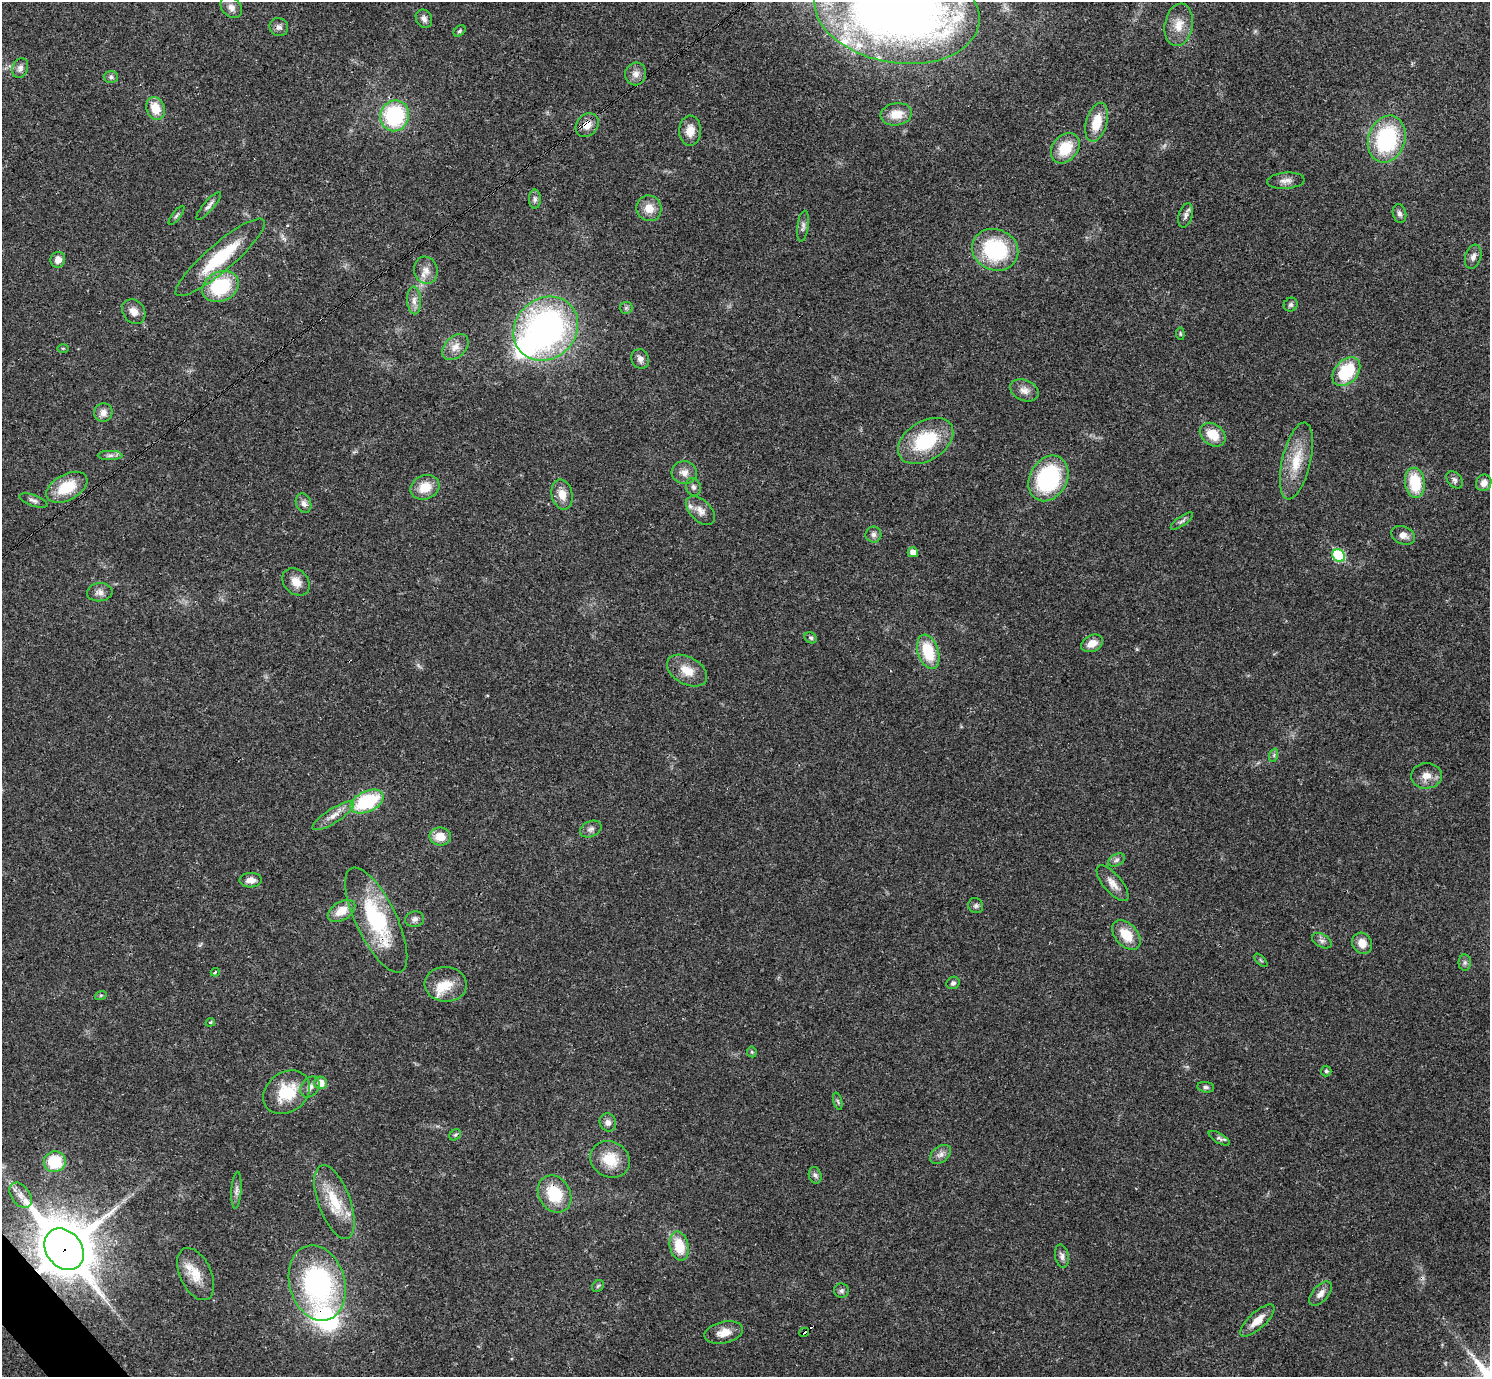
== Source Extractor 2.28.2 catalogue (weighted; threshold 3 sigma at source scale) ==
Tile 7 of 4 x 4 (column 3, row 2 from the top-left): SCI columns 2977-4464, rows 2906-4280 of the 5955 x 5951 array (HDU 1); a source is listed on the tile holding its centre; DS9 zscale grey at full resolution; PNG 1492 x 1379 px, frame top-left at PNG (2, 2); each listed source drawn as its Kron ellipse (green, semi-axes under 4 px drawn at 4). Shown black and unused: <1% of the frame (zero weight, under 3 of 4 exposures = <1% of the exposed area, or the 3 px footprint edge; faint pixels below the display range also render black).
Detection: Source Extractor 2.28.2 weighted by HDU 2 'WHT'; one run over the whole footprint, this tile lists its part. Background 0.0352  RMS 0.0026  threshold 0.0118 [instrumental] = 3 sigma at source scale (4.5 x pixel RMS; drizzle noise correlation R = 1.50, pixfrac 1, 0.05/0.05 arcsec/px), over >= 5 px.
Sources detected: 132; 1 inside a brighter object's white glare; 3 cosmic-ray / hot-pixel residue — neither listed nor drawn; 6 inside a brighter listed object's ellipse — not listed separately; the other 122 listed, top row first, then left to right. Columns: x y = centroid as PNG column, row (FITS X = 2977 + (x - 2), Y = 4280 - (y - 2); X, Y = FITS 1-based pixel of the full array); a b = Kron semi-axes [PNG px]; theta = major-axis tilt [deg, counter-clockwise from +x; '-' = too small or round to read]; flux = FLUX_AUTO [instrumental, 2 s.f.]
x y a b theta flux
231 7 12 9 -44 1.6
897 10 83 52 -10 250
424 19 10 7 -60 1.1
1179 25 21 14 80 4.1
279 27 9 9 - 1.1
460 31 7 4 41 0.42
20 68 10 7 69 1.2
636 74 11 10 - 1.8
111 77 7 6 - 0.63
155 108 12 9 -68 4.9
896 114 16 11 9 4.4
395 116 16 14 70 23
1097 122 20 10 74 6.5
587 125 13 10 47 2.8
690 131 15 11 88 3.2
1387 139 24 18 71 26
1065 148 17 12 51 7.7
1286 181 19 8 4 1.8
535 199 9 6 90 0.79
209 206 18 5 49 1.1
649 208 13 12 - 3.3
1399 213 9 6 -75 0.94
176 215 11 4 52 0.58
1186 215 12 7 76 1.1
803 226 15 5 82 0.98
995 250 23 20 -22 22
220 257 57 13 41 15
1473 257 12 8 72 1.3
58 260 8 7 - 1.9
426 270 14 11 -73 2.3
220 287 19 14 27 16
414 300 14 7 -87 1.6
1291 305 7 6 - 0.65
626 308 6 6 - 0.55
134 312 13 10 -55 2.3
546 329 34 30 42 88
1180 334 6 4 -83 0.33
455 347 15 10 44 2.5
63 348 5 3 - 0.29
640 359 10 8 -64 1.2
1346 372 16 11 48 13
1024 390 15 10 -23 2
103 413 9 9 - 1.7
1213 435 14 10 -37 5.3
926 441 30 19 32 16
110 455 12 4 0 0.89
1296 461 39 14 77 7.7
684 473 12 11 - 2
1048 478 24 18 60 27
1455 480 10 6 -51 0.82
1415 483 15 9 -83 9.6
1484 483 8 7 - 1.8
67 487 22 13 28 8.1
425 487 15 12 23 4.6
693 487 9 7 -72 0.87
562 494 15 10 -77 3
33 501 15 5 -20 0.95
304 503 10 7 -67 1.2
700 510 17 10 -45 2.4
1182 521 13 4 35 0.82
873 535 8 8 - 0.95
1403 535 12 9 -23 1.8
913 552 5 5 - 1.7
1339 555 7 6 - 18
296 582 15 12 -44 2.7
100 592 13 9 5 1.5
811 638 6 5 - 0.45
1092 643 11 8 26 2.8
928 652 17 10 -72 9.8
687 671 22 13 -29 4.2
1274 755 7 4 72 0.48
1426 776 15 12 4 2.8
367 802 17 10 25 17
333 816 24 7 32 2.5
591 829 11 7 23 1.2
440 836 11 9 -8 3.9
1116 860 9 5 28 0.84
251 880 11 7 2 1.9
1113 883 22 9 -50 2.4
976 906 8 7 - 0.7
341 911 15 9 31 4.2
415 919 9 8 - 1
376 920 57 20 -64 24
1126 935 17 11 -48 5.9
1322 941 10 6 -27 1
1362 943 11 9 -57 2.9
1261 960 8 3 -45 0.33
1465 962 8 6 90 0.65
215 972 4 3 - 0.34
953 983 7 6 - 0.61
446 984 21 17 -4 5.4
101 995 6 4 18 0.34
210 1022 5 4 - 0.25
752 1052 5 5 - 0.38
1326 1071 5 5 - 0.44
321 1083 6 6 - 3.1
310 1087 11 8 53 1.6
1206 1087 8 5 -7 0.63
287 1092 25 19 36 10
838 1101 9 3 -77 0.43
608 1122 9 8 - 1.4
455 1135 6 5 - 0.5
1219 1138 12 5 -31 0.77
940 1154 12 7 40 1.4
610 1159 20 17 -29 6.8
55 1162 11 10 - 11
815 1175 8 6 -72 0.76
236 1190 18 5 86 1.2
555 1194 19 15 -59 9.6
21 1195 14 9 -54 2.2
334 1202 39 16 -70 9.4
679 1246 14 9 -76 7.3
64 1249 22 17 -51 1400
1062 1256 12 6 -79 1
196 1274 28 15 -65 5.5
317 1283 38 27 -74 46
598 1286 6 5 - 0.43
841 1291 7 7 - 0.77
1321 1294 14 8 49 1.7
1257 1320 22 8 42 3.4
804 1332 5 3 - 3.1
724 1333 20 10 12 3.1
Overlapping masked pixels (flux is a lower limit): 7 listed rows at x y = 1097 122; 587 125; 220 257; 376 920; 555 1194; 64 1249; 804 1332
Isophote crosses this tile's border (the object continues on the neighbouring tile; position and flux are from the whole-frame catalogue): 1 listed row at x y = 897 10